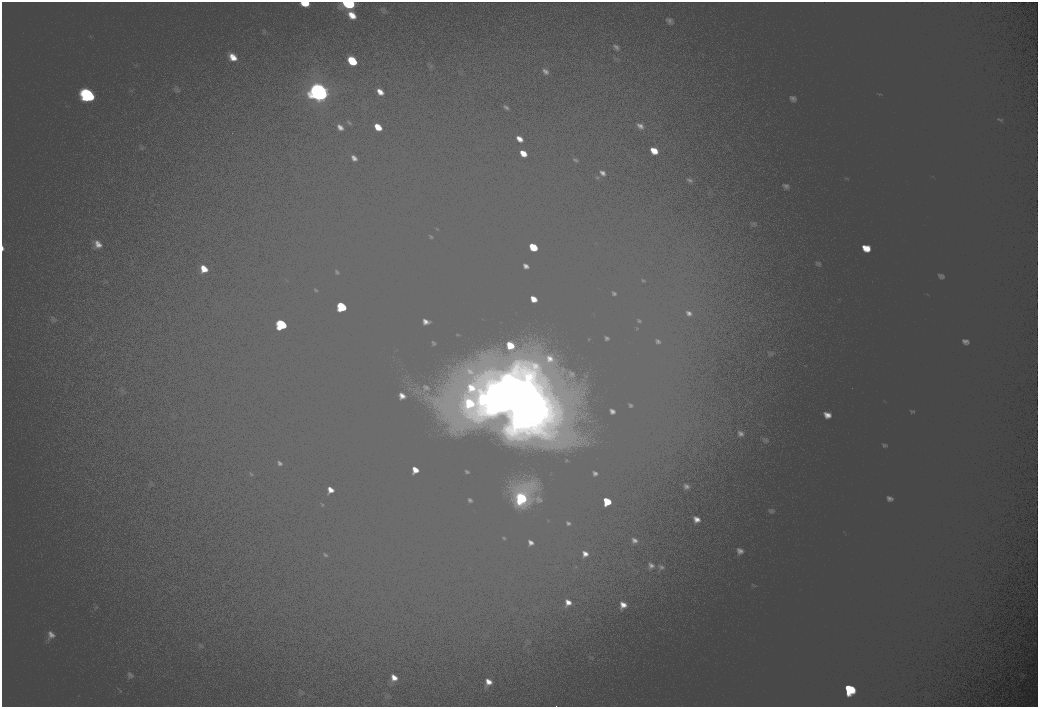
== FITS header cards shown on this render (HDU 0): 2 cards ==
NAXIS1  =                 2072
NAXIS2  =                 1410

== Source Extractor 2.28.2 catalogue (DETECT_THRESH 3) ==
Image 2072 x 1410 px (HDU 0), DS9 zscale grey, zoomed out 1/2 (1 PNG px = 2 x 2 image px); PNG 1040 x 709 px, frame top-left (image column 1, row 1410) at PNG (2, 2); no overlay
Background 101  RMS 30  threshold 90.8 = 3 sigma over >= 5 px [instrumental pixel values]
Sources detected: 14; all 14 listed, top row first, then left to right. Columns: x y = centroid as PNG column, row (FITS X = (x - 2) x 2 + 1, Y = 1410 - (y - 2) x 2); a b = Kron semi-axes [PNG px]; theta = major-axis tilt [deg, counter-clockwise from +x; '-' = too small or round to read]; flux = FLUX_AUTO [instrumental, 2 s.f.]
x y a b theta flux
305 3 6 4 -6 9100
349 4 13 7 -5 33000
353 61 6 4 -45 14000
319 92 21 16 -39 130000
88 95 14 10 -49 58000
533 247 5 3 - 9000
341 306 10 7 -48 25000
281 324 11 8 -48 33000
493 394 18 16 -32 160000
484 398 13 11 -42 63000
520 401 32 24 37 430000
521 498 12 9 -40 45000
607 501 5 4 - 10000
850 689 11 8 -24 34000
At the frame edge (FLAGS 8, measured only in part): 2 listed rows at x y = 305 3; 349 4